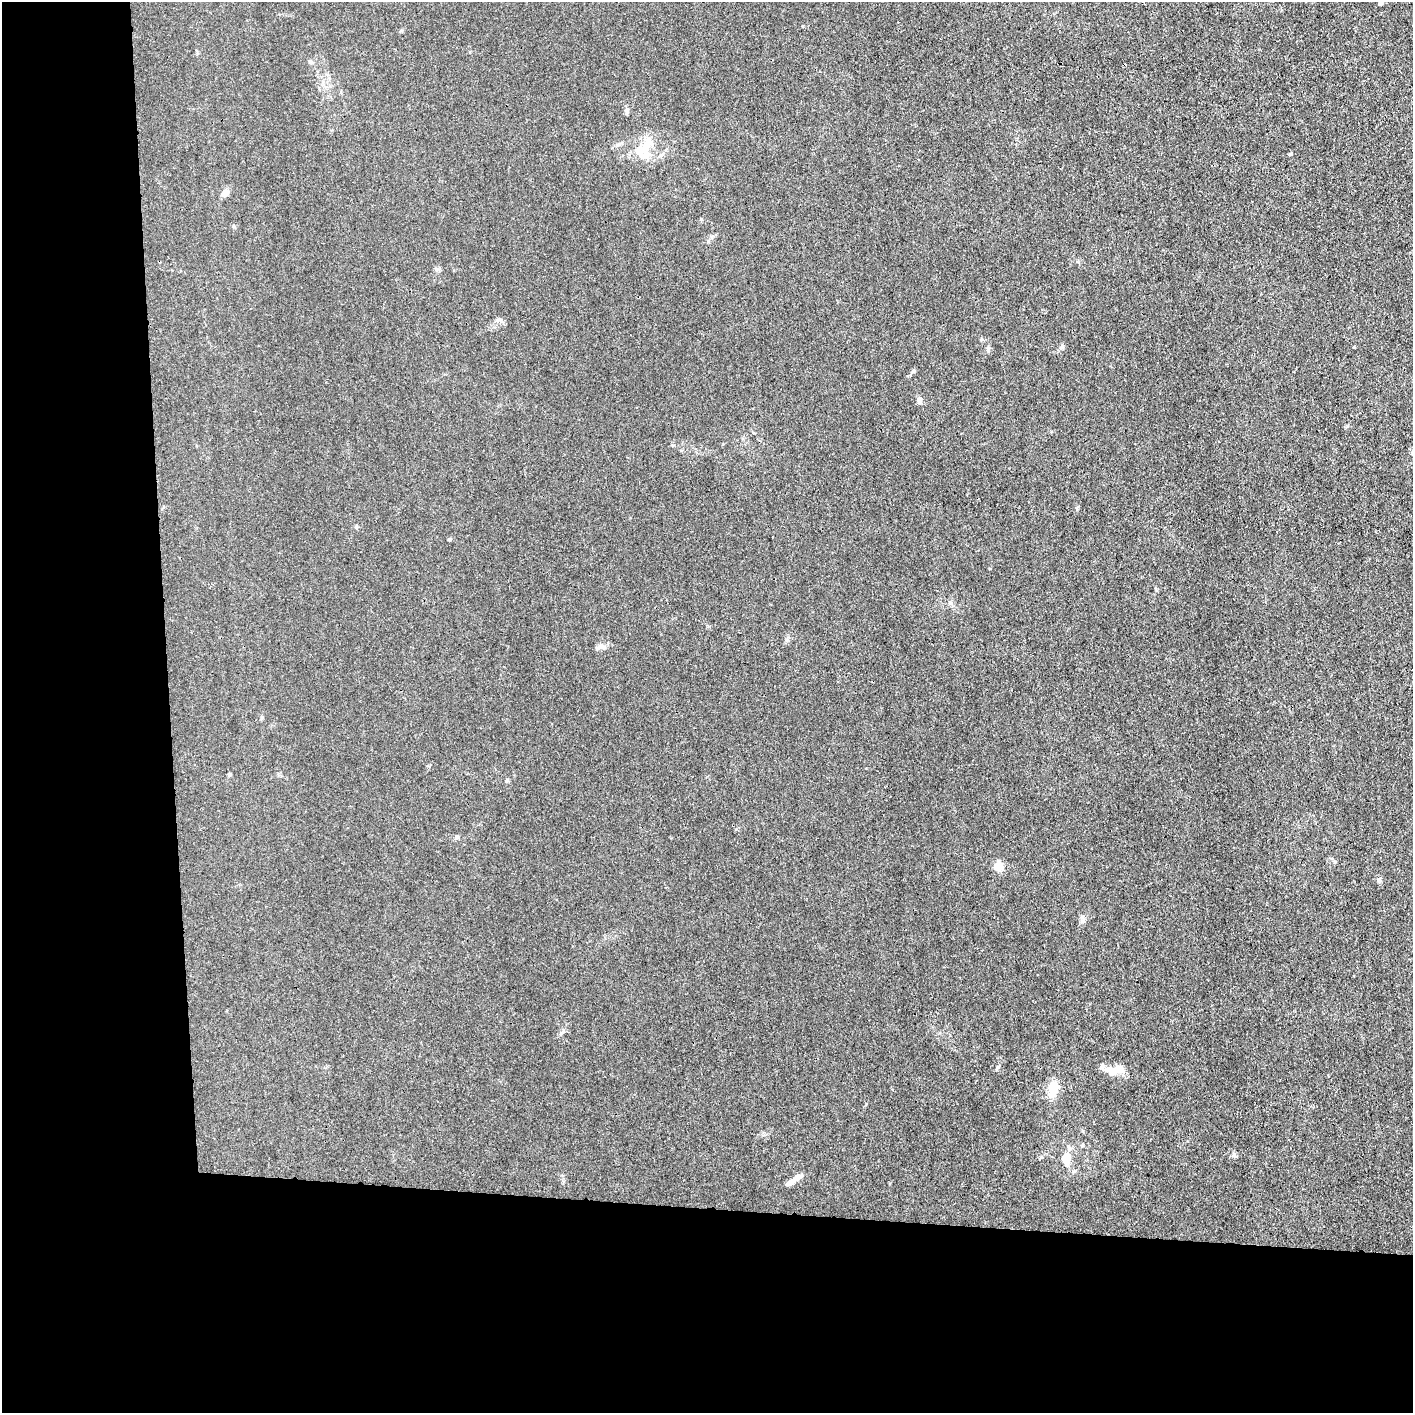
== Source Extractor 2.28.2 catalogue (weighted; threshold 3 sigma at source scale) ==
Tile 7 of 3 x 3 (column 1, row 3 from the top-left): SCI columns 12-1422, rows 1-1411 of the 4257 x 4233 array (HDU 1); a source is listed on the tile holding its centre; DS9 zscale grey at full resolution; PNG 1415 x 1415 px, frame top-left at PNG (2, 2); no overlay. Shown black and unused: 24% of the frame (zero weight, under 3 of 4 exposures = <1% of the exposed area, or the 3 px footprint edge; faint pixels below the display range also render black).
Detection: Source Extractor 2.28.2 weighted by HDU 2 'WHT'; one run over the whole footprint, this tile lists its part. Background 0.0296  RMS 0.0053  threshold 0.0237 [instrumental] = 3 sigma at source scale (4.5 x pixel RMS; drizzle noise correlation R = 1.50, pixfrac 1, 0.05/0.05 arcsec/px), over >= 5 px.
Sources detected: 28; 2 inside a brighter object's white glare — not listed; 2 inside a brighter listed object's ellipse — not listed separately; the other 24 listed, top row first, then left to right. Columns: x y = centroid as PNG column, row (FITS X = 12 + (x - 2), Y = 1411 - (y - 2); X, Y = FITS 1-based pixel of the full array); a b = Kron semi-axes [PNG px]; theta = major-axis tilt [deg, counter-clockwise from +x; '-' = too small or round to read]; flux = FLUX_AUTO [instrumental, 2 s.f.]
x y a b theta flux
1380 3 4 4 - 2
803 26 4 3 - 0.35
310 61 7 5 -67 0.86
627 111 7 4 72 0.92
646 146 29 12 69 9.9
1291 154 5 4 - 0.58
225 193 11 8 50 2.5
499 319 9 4 0 1.2
1062 347 7 5 74 1.1
988 349 8 4 -82 0.92
913 371 6 4 24 0.86
919 400 8 6 -70 1.8
449 539 5 4 - 0.68
950 602 6 4 -1 0.85
601 647 11 6 -17 2.1
229 774 5 4 - 0.62
507 781 6 4 49 0.74
457 837 6 5 - 0.82
998 867 5 5 - 23
1112 1072 13 12 - 4.6
1053 1089 19 12 82 7.7
1234 1155 7 6 - 1.2
1066 1159 14 10 -80 7.2
797 1177 17 7 38 3.2
Isophote crosses this tile's border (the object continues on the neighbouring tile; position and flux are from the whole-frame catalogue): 1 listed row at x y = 1380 3
Unlisted compact peaks at least as high as the median listed source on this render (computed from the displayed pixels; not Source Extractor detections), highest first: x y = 998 1067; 1041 1157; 1378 879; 1347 426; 866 1104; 673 445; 561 1033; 701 219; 356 527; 1077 508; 1354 347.